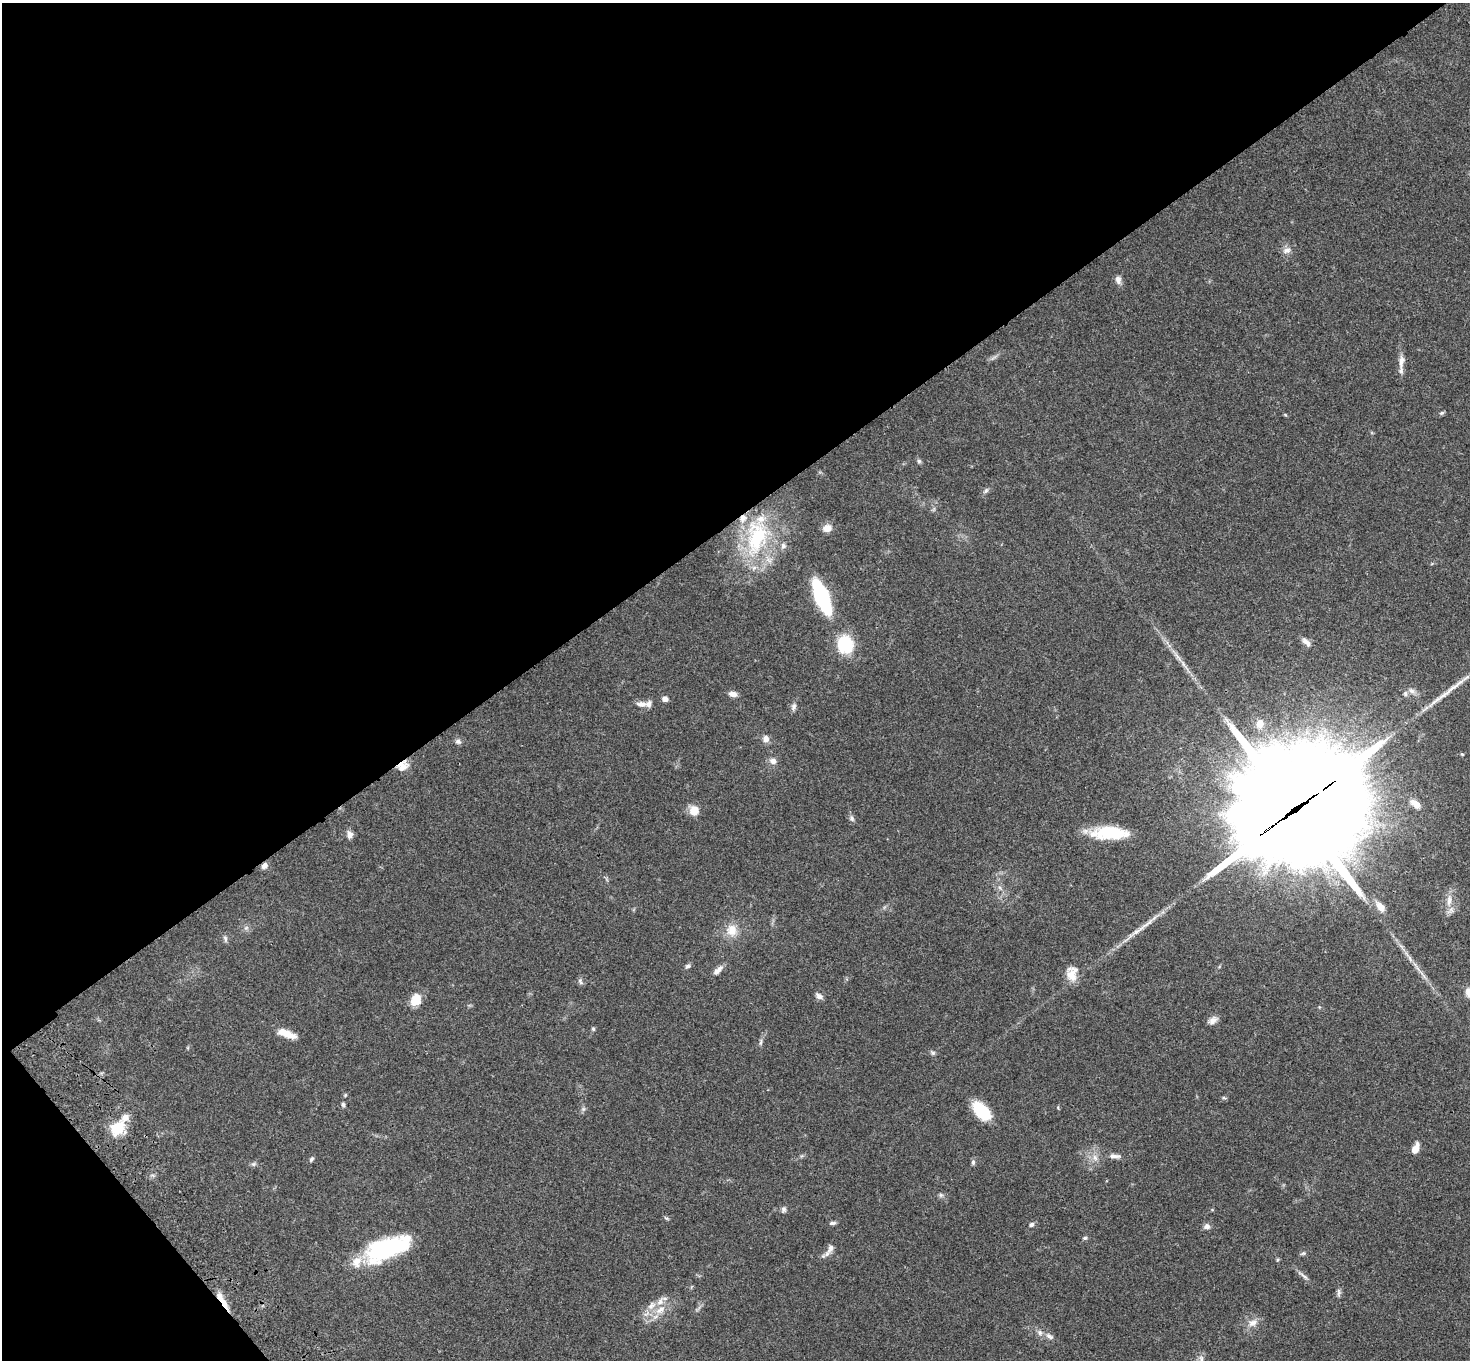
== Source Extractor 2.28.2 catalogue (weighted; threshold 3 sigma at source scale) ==
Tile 5 of 4 x 4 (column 1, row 2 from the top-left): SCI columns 107-1574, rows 3093-4450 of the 6083 x 6047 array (HDU 1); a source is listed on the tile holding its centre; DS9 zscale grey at full resolution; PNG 1472 x 1362 px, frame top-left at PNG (2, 3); no overlay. Shown black and unused: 40% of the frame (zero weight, under 3 of 4 exposures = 6% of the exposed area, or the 3 px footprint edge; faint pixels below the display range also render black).
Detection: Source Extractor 2.28.2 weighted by HDU 2 'WHT'; one run over the whole footprint, this tile lists its part. Background 0.0472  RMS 0.0052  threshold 0.0233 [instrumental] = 3 sigma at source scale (4.5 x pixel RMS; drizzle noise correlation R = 1.50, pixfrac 1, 0.05/0.05 arcsec/px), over >= 5 px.
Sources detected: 88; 1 long thin detection or spike segment (spike, bleed or trail) — not listed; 10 inside a brighter listed object's ellipse — not listed separately; the other 77 listed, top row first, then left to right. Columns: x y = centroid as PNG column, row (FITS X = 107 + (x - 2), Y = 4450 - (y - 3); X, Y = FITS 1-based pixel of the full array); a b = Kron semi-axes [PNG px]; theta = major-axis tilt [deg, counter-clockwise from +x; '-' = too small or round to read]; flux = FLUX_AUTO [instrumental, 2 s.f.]
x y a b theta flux
1287 250 11 8 18 2.7
1118 280 10 7 -76 2.4
1401 361 21 7 84 3.9
1441 413 7 4 26 0.87
1285 415 5 3 - 0.48
919 461 6 5 - 0.94
986 490 9 4 55 1.1
827 528 10 9 - 3.7
756 537 55 29 81 48
822 597 23 9 -68 80
1306 642 14 7 -42 2.7
845 644 12 10 -80 33
1183 664 11 4 -68 1.7
1411 691 10 7 -39 2.2
733 694 10 7 -11 2.5
665 699 6 6 - 2.4
642 704 16 7 -3 3.2
794 707 10 6 74 1.7
1260 723 12 9 74 3.9
766 739 9 8 - 2.6
458 741 8 6 -16 1.4
1462 754 5 4 - 0.55
773 761 8 7 - 2.7
403 766 14 11 31 5.1
1415 804 14 7 -38 3.9
1295 809 52 40 31 14000
694 811 10 9 - 6.6
851 818 9 6 -60 1.4
1110 833 39 13 0 22
349 835 10 8 -77 2.4
264 866 8 6 49 2.4
1449 900 18 7 85 4.4
1380 907 18 9 -50 4.9
1147 924 39 5 38 7.2
246 928 7 5 43 1.1
732 930 14 13 - 7.3
225 939 10 5 -78 1.2
688 966 8 5 3 1.1
1419 969 27 2 -50 3.3
718 970 15 6 44 2.7
1072 973 21 14 87 6.9
580 981 10 5 -64 1.1
819 996 10 6 -33 1.9
416 1000 14 10 62 8.5
1213 1020 13 7 34 2.6
593 1029 6 5 - 0.82
287 1034 20 7 -20 7.6
761 1042 8 4 81 1.1
933 1053 7 6 - 0.98
1224 1098 6 3 -18 0.65
343 1104 7 5 -86 0.92
583 1109 6 6 - 1.1
981 1111 23 13 -47 17
118 1128 16 12 49 15
1415 1149 10 6 67 5.2
1115 1156 18 6 -2 2.7
1095 1158 9 7 -73 2.5
311 1159 7 5 53 0.97
973 1162 7 5 90 1.1
253 1164 6 6 - 0.98
941 1195 6 6 - 0.98
783 1209 9 6 86 1.3
832 1223 9 5 8 1.1
1031 1225 6 5 - 1.3
1207 1226 8 7 - 2
1085 1238 6 4 20 0.82
387 1248 50 21 21 54
831 1248 14 8 66 2.9
1303 1253 8 5 21 0.92
1277 1260 6 3 71 0.57
1303 1276 19 3 -37 1.9
1339 1292 11 5 -90 1.4
224 1304 18 6 -60 5.4
660 1310 17 10 39 6.4
1252 1323 14 9 25 3.7
1049 1336 13 5 -32 2
1201 1358 9 6 -72 1.5
Overlapping masked pixels (flux is a lower limit): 4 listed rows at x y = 403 766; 1295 809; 264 866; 224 1304